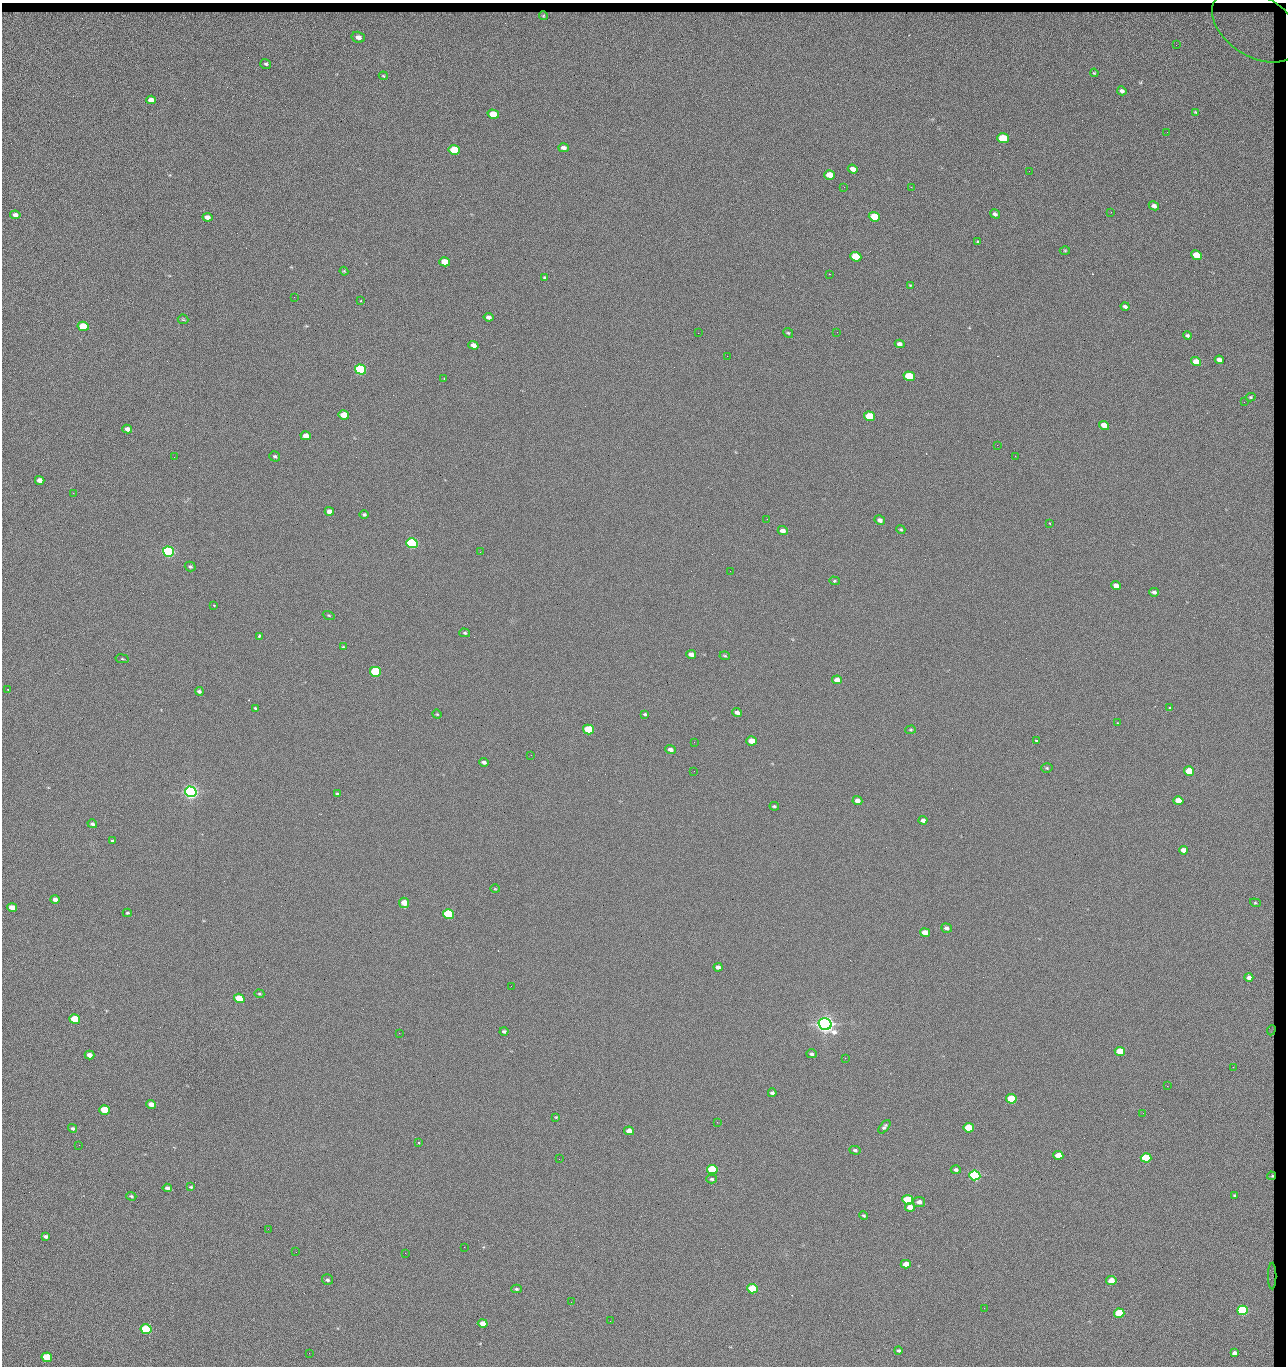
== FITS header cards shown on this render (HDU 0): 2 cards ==
NAXIS1  =                 1284 / length of data axis 1
NAXIS2  =                 1364 / length of data axis 2

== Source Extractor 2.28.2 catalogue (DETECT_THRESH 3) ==
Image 1284 x 1364 px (HDU 0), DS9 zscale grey, 1 PNG px = 1 image px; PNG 1288 x 1368 px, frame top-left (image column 1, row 1364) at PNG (2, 3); each listed source drawn as its Kron ellipse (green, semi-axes under 4 px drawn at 4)
Background 123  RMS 14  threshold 43.1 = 3 sigma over >= 5 px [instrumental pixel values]
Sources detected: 196; all 196 listed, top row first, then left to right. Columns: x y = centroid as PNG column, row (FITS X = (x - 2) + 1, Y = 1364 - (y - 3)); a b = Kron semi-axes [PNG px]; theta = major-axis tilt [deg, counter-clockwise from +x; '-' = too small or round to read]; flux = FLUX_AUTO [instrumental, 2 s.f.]
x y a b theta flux
543 16 4 4 - 1.7e+03
1256 26 48 30 -33 6.4e+04
358 37 7 5 -15 5.7e+03
1176 45 3 2 - 1.2e+03
266 64 5 4 - 1.6e+03
1094 73 4 3 - 9.2e+02
383 76 5 3 - 9.0e+02
1122 91 4 4 - 2.6e+03
151 100 5 4 - 8.4e+03
1196 112 4 3 - 8.4e+02
493 114 5 4 - 2.3e+04
1167 132 2 2 - 1.1e+03
1003 138 6 5 - 4.4e+04
564 148 5 4 - 3.7e+03
454 150 6 4 -15 5.4e+04
853 169 5 4 - 6.0e+03
1029 171 3 2 - 1.9e+03
829 175 5 4 - 1.6e+04
844 187 2 2 - 2.3e+03
911 187 2 2 - 1.8e+04
1154 206 5 4 - 3.7e+03
1111 212 2 2 - 8.6e+02
995 214 5 4 - 2.5e+03
15 215 5 4 - 4.7e+03
207 217 5 4 - 5.8e+03
874 217 6 4 -20 2.9e+04
978 242 3 3 - 3.6e+03
1065 250 5 3 - 9.0e+02
1197 255 5 4 - 2.4e+04
856 257 6 4 -21 4.2e+04
445 262 5 4 - 2.0e+04
344 271 4 3 - 9.5e+02
829 274 2 2 - 2.7e+04
545 278 4 4 - 1.7e+03
910 285 3 3 - 7.2e+02
294 297 3 2 - 7.5e+02
361 301 3 3 - 8.1e+02
1125 307 4 3 - 2.7e+03
488 317 5 4 - 3.3e+03
183 319 5 5 - 1.2e+03
83 326 5 4 - 5.2e+04
837 332 2 2 - 6.7e+02
698 333 2 2 - 3.2e+03
788 333 5 4 - 1.3e+03
1187 335 4 3 - 1.9e+03
900 344 5 4 - 3.6e+03
473 345 5 4 - 5.2e+03
727 356 2 2 - 4.2e+02
1219 360 4 4 - 3.9e+03
1196 362 5 4 - 9.8e+03
360 369 6 5 - 1.6e+05
909 376 5 4 - 4.0e+04
444 378 2 2 - 5.1e+02
1251 397 5 3 - 1.2e+03
1244 402 2 2 - 1.4e+03
344 415 5 4 - 2.0e+04
869 416 5 4 - 3.3e+04
1104 425 5 4 - 9.8e+03
127 429 5 4 - 4.8e+03
306 436 5 4 - 9.3e+03
997 445 2 2 - 3.4e+03
275 456 5 5 - 1.7e+03
1015 456 2 2 - 5.7e+02
174 457 2 2 - 3.1e+03
40 480 5 4 - 5.9e+03
73 493 3 2 - 1.2e+03
329 511 5 4 - 5.1e+03
364 515 4 4 - 1.6e+03
767 519 2 2 - 5.7e+02
880 520 5 4 - 3.6e+03
1050 523 2 2 - 8.4e+02
901 529 5 4 - 1.1e+03
783 531 5 4 - 4.8e+03
412 543 5 5 - 2.0e+05
168 552 5 5 - 3.2e+05
480 552 2 2 - 2.7e+03
190 567 5 5 - 1.8e+03
730 571 2 2 - 6.3e+02
834 581 5 4 - 1.2e+03
1116 586 5 4 - 5.4e+03
1154 592 5 3 - 2.3e+03
214 605 3 2 - 8.4e+02
329 615 6 3 -19 1.1e+03
465 633 5 4 - 1.6e+03
259 636 3 3 - 3.2e+03
343 647 4 3 - 1.1e+03
691 654 5 4 - 5.1e+03
725 656 5 3 - 1.1e+03
122 659 7 3 -8 1.1e+03
375 672 5 5 - 9.1e+04
837 680 5 4 - 7.4e+03
8 690 3 2 - 6.2e+02
199 691 4 3 - 2.0e+03
255 708 4 3 - 1.1e+03
1170 708 3 3 - 2.2e+03
737 713 5 4 - 4.0e+03
437 714 5 4 - 9.2e+02
645 714 4 3 - 1.3e+03
1118 723 4 3 - 6.9e+02
588 730 5 4 - 4.8e+04
911 730 5 4 - 1.2e+03
751 741 5 4 - 1.5e+04
1036 741 3 3 - 2.7e+03
694 742 3 2 - 7.9e+02
670 750 5 4 - 3.7e+03
531 755 2 2 - 3.2e+03
484 762 5 3 - 2.7e+03
1047 768 5 4 - 1.4e+03
694 771 2 2 - 2.0e+03
1189 771 5 4 - 2.7e+04
191 792 6 5 - 7.1e+05
337 794 4 3 - 1.3e+03
857 801 5 4 - 5.9e+03
1178 801 5 4 - 1.3e+04
774 806 5 3 - 1.4e+03
923 820 4 4 - 3.9e+03
92 824 5 4 - 1.9e+03
113 841 4 3 - 1.9e+03
1183 850 4 4 - 5.8e+03
495 889 5 3 - 8.3e+02
55 899 4 4 - 5.4e+03
404 903 5 5 - 1.3e+04
1255 903 5 4 - 1.3e+03
12 907 5 4 - 9.9e+03
127 913 4 4 - 9.8e+02
449 914 5 5 - 1.3e+05
946 928 5 4 - 2.9e+03
925 932 5 4 - 9.6e+03
718 967 4 4 - 3.4e+03
1249 977 4 4 - 4.3e+03
511 986 2 2 - 2.0e+03
259 994 5 4 - 1.1e+03
239 998 5 4 - 3.3e+04
75 1019 5 4 - 5.3e+04
825 1024 6 5 - 1.1e+06
1271 1030 5 2 - 1.1e+03
504 1031 4 3 - 2.0e+03
399 1033 2 2 - 5.5e+03
1120 1051 5 4 - 2.9e+04
811 1054 5 4 - 2.2e+03
89 1055 5 4 - 6.4e+03
845 1058 2 2 - 1.5e+03
1233 1067 2 2 - 1.8e+03
1167 1086 2 2 - 2.7e+03
772 1093 4 3 - 2.2e+03
1011 1099 5 4 - 4.8e+04
151 1104 5 4 - 7.4e+03
104 1110 5 4 - 3.2e+04
1143 1113 3 2 - 9.7e+02
556 1117 3 2 - 7.3e+02
717 1122 3 2 - 1.1e+03
884 1127 8 4 51 2.5e+03
73 1128 4 4 - 1.9e+03
969 1128 5 4 - 4.4e+04
629 1131 5 4 - 8.7e+03
418 1142 3 3 - 1.3e+03
79 1145 2 2 - 2.6e+03
855 1150 5 4 - 1.9e+03
1058 1155 5 4 - 1.7e+04
1146 1158 5 4 - 5.9e+04
559 1159 2 2 - 9.2e+02
712 1169 5 4 - 7.9e+04
956 1170 5 4 - 2.2e+03
975 1175 5 5 - 2.8e+05
1271 1176 4 3 - 1.1e+03
712 1179 5 4 - 1.7e+03
191 1187 4 3 - 1.2e+03
167 1188 4 4 - 2.8e+03
1235 1195 3 2 - 9.0e+02
131 1196 5 4 - 1.4e+03
908 1200 5 4 - 8.4e+04
919 1202 6 5 - 4.0e+03
910 1207 5 4 - 9.6e+03
864 1216 4 4 - 1.4e+03
268 1229 2 2 - 2.2e+03
45 1236 4 3 - 2.1e+03
464 1247 2 2 - 7.0e+03
296 1252 2 2 - 1.8e+03
405 1253 2 2 - 5.4e+03
906 1264 5 4 - 9.0e+03
1272 1276 13 3 90 1.6e+03
327 1280 5 5 - 1.8e+03
1111 1281 5 4 - 1.4e+04
516 1289 5 4 - 1.5e+03
753 1289 5 4 - 8.0e+04
571 1302 2 2 - 4.8e+02
984 1308 2 2 - 2.7e+03
1242 1310 5 4 - 1.9e+05
1119 1313 5 4 - 4.6e+04
610 1321 3 2 - 7.4e+02
483 1323 5 4 - 7.9e+03
146 1329 5 5 - 1.0e+05
898 1350 4 3 - 2.0e+03
309 1353 2 2 - 1.4e+03
1234 1353 4 3 - 2.9e+03
47 1357 5 4 - 5.5e+04

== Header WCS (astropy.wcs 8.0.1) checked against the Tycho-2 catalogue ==
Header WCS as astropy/WCSLIB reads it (CRVAL/CRPIX/CD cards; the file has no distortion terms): RA---TAN/DEC--TAN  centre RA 15:41:43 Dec +51:58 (235.43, +51.97 deg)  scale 1.26 arcsec/px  FOV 26.9' x 28.5'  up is +92 deg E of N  parity flipped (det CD > 0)
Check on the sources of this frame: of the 60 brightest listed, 10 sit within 2.0 arcsec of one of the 12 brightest Tycho-2 stars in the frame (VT <= 12.29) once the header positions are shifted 0.47 arcsec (0.28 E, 0.38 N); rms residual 1.04 arcsec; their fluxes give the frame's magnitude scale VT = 24.51 - 2.5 log10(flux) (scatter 0.20 mag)
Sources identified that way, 10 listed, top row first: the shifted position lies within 2.0 arcsec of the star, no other Tycho-2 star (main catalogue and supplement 1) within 4.0 arcsec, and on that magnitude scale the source's flux lands within +1.5 / -3 mag of the star's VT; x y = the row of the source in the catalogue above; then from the Tycho-2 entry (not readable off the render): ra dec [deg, ICRS J2000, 3 dp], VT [Tycho-2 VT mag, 2 dp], TYC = Tycho-2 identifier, HIP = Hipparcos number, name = IAU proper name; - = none
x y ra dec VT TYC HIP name
360 369 235.614 +52.064 11.61 3489-1132-1 - -
412 543 235.514 +52.049 11.19 3489-1407-1 - -
191 792 235.378 +52.130 9.31 3489-1322-1 76850 -
449 914 235.303 +52.042 11.52 3489-958-1 - -
825 1024 235.232 +51.912 9.59 3489-824-1 - -
975 1175 235.143 +51.862 10.97 3489-1016-1 - -
908 1200 235.131 +51.886 12.29 3489-908-1 - -
753 1289 235.084 +51.941 11.45 3489-1346-1 - -
1242 1310 235.062 +51.771 11.53 3489-1453-1 - -
146 1329 235.075 +52.152 11.74 3489-912-1 - -